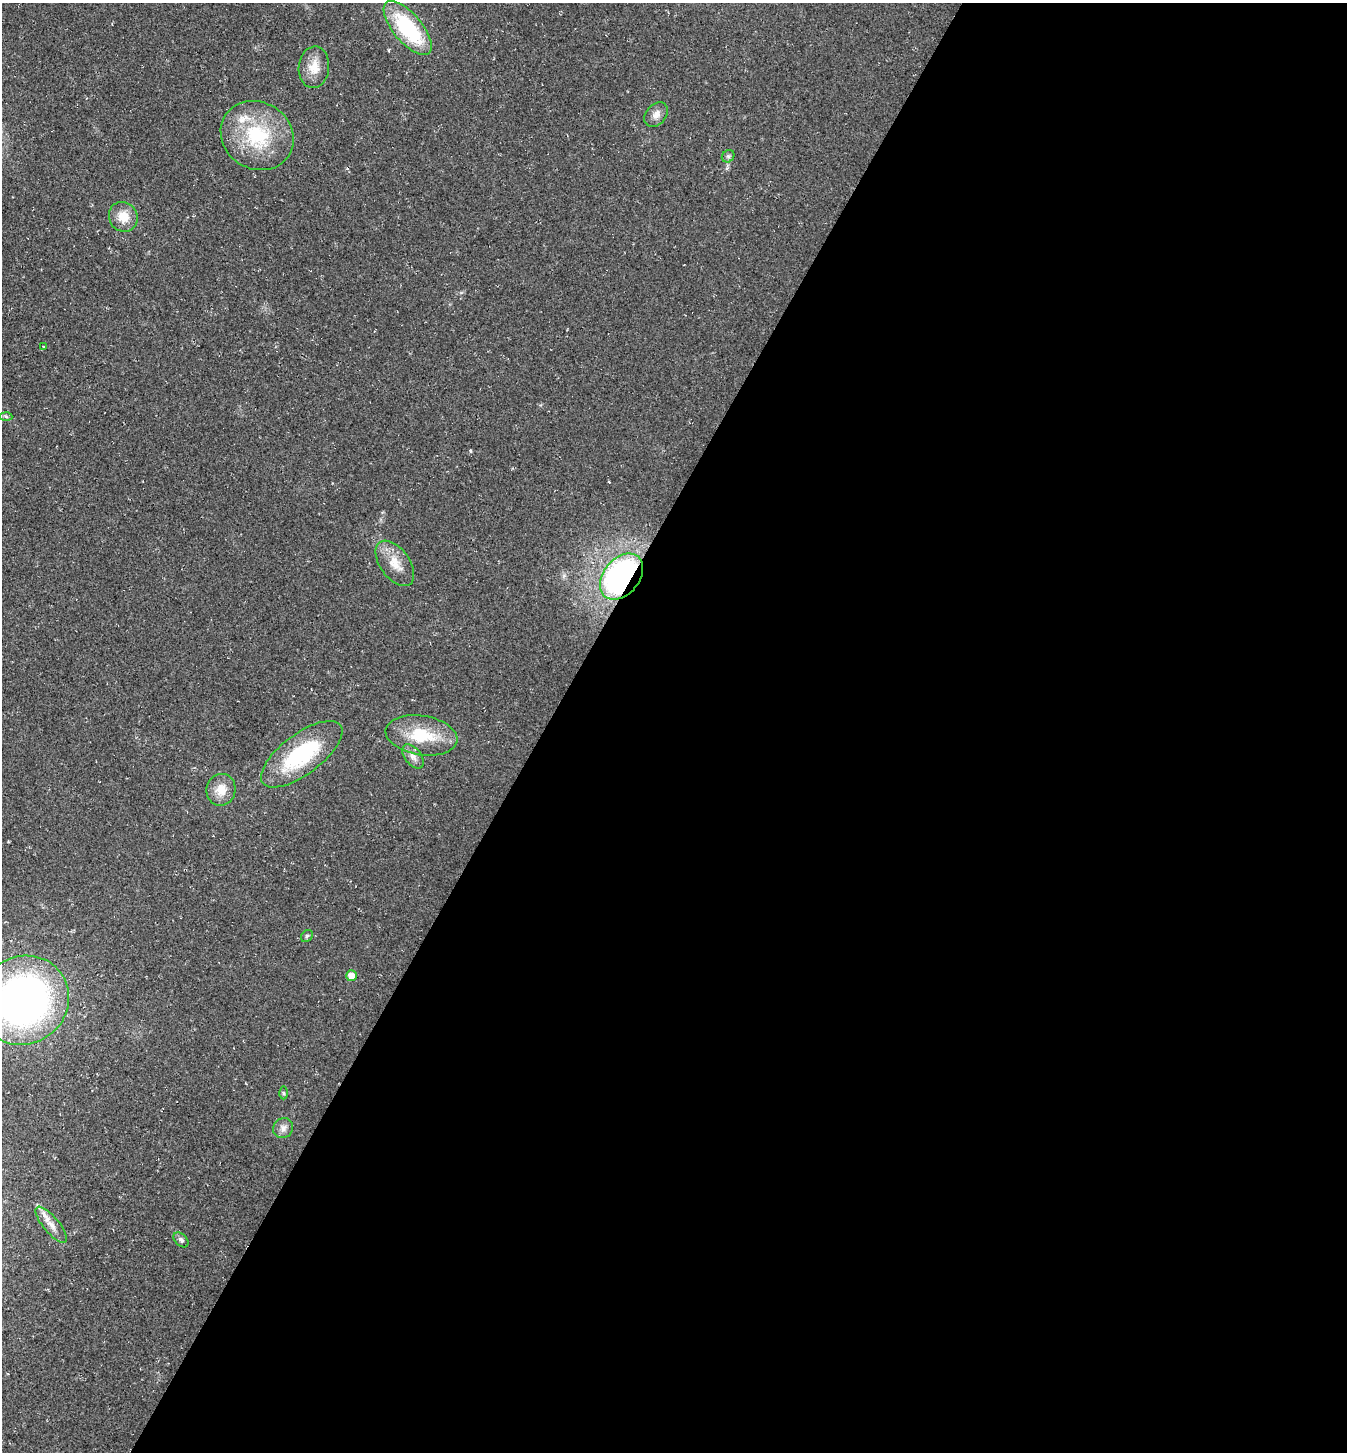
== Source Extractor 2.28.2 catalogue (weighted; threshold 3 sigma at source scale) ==
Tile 12 of 4 x 4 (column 4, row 3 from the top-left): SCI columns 4319-5663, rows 1451-2900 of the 5808 x 5800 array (HDU 1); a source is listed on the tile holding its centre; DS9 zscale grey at full resolution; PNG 1349 x 1454 px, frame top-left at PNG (2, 3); each listed source drawn as its Kron ellipse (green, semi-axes under 4 px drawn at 4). Shown black and unused: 60% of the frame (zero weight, under 2 of 3 exposures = <1% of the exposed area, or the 3 px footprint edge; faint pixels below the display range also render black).
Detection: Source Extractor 2.28.2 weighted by HDU 2 'WHT'; one run over the whole footprint, this tile lists its part. Background 0.0201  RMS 0.0059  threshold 0.0266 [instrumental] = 3 sigma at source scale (4.5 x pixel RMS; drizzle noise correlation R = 1.50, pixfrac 1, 0.05/0.05 arcsec/px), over >= 5 px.
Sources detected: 24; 1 cosmic-ray / hot-pixel residue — neither listed nor drawn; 2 inside a brighter listed object's ellipse — not listed separately; the other 21 listed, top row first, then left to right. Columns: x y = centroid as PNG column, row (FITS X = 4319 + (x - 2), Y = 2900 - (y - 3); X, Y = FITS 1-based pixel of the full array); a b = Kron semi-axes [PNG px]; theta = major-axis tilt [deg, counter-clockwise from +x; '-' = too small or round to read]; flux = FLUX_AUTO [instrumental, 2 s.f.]
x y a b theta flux
408 28 33 14 -50 48
314 67 21 15 84 9.3
656 114 14 10 51 4.2
257 135 38 33 -33 43
728 156 7 5 42 1.3
123 217 15 14 - 9.4
44 347 3 3 - 1.1
6 416 6 4 -4 0.82
395 563 26 14 -54 11
621 577 26 18 50 160
422 735 36 19 -9 25
302 754 48 20 37 53
413 756 14 8 -52 3.7
221 790 16 14 79 9.1
307 936 7 5 46 1
351 976 5 5 - 6.2
24 1000 46 43 37 290
284 1093 6 4 -89 0.78
283 1128 10 9 - 3.2
51 1225 22 8 -51 5.7
181 1240 9 6 -45 1.8
Overlapping masked pixels (flux is a lower limit): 1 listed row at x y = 621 577
Isophote crosses this tile's border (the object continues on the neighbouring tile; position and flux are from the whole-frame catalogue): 1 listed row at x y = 24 1000
Unlisted compact peaks at least as high as the median listed source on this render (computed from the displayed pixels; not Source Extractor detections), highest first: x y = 470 451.